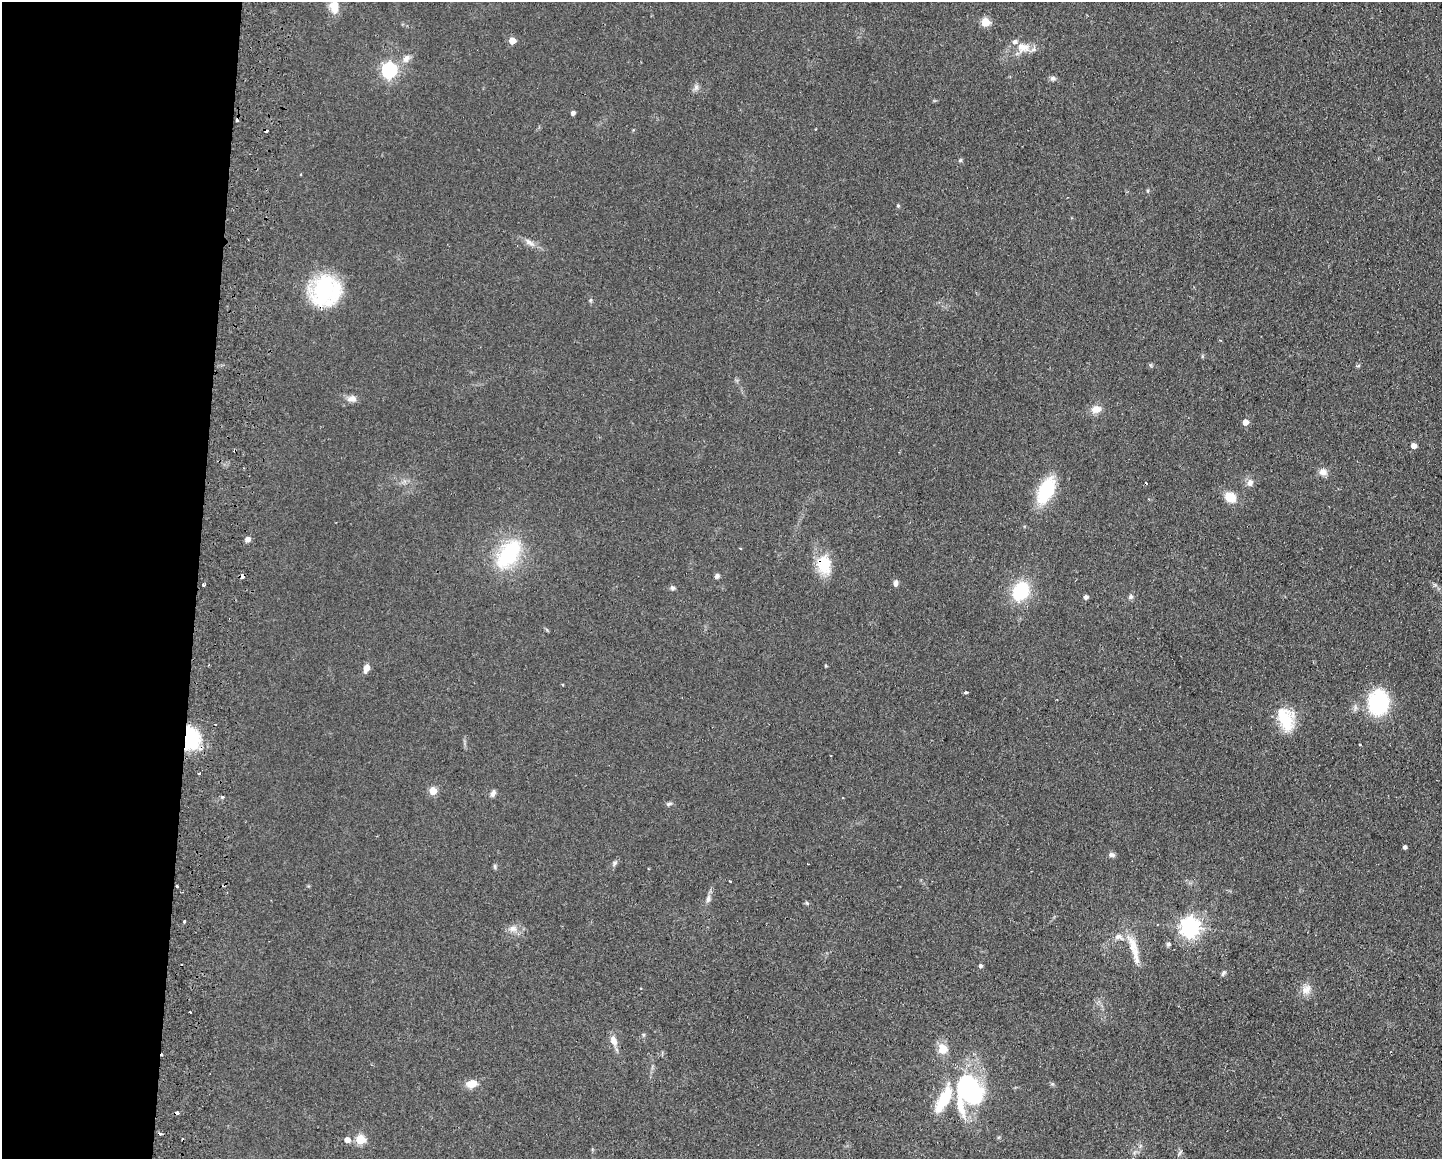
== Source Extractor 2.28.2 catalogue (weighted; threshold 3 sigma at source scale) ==
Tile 4 of 3 x 4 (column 1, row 2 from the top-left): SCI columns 169-1608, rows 2325-3481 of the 4768 x 4648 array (HDU 1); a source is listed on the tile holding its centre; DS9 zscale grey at full resolution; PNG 1444 x 1161 px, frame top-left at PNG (2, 2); no overlay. Shown black and unused: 14% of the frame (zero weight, under 2 of 3 exposures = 3% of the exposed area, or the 3 px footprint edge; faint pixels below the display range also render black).
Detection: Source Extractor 2.28.2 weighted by HDU 2 'WHT'; one run over the whole footprint, this tile lists its part. Background 0.0805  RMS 0.0096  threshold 0.0432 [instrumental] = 3 sigma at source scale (4.5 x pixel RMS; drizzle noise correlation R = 1.50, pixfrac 1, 0.05/0.05 arcsec/px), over >= 5 px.
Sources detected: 84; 10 cosmic-ray / hot-pixel residue — not listed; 4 inside a brighter listed object's ellipse — not listed separately; the other 70 listed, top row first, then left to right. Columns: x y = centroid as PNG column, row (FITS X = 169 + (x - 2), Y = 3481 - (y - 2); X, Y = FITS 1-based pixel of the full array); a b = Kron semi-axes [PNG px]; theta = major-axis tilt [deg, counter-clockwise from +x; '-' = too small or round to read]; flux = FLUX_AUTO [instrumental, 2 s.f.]
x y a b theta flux
334 6 15 9 -88 16
985 22 5 5 - 32
512 41 5 5 - 13
1023 47 21 13 -9 14
406 58 12 8 49 5.9
389 70 7 6 - 210
1053 78 8 6 -5 2.7
696 87 7 7 - 3
573 113 4 4 - 3.2
960 160 5 5 - 1.3
898 206 5 4 - 1.2
529 242 16 6 -33 5.3
323 289 28 19 75 100
591 300 6 4 70 1.2
1358 366 6 3 19 1.2
352 399 13 8 2 5.8
1096 409 13 10 15 8.2
1245 422 5 5 - 8.3
1414 445 4 4 - 7.2
1323 472 10 9 - 5.7
1250 483 10 8 74 4.7
1046 490 23 12 65 61
1230 497 11 8 -32 17
247 539 5 5 - 5.9
508 554 34 18 55 75
824 565 24 17 -76 27
717 576 6 5 - 2.6
242 577 4 4 - 6.8
895 583 8 5 83 3.2
203 585 3 3 - 4.4
672 588 6 5 - 2.4
1020 591 20 16 59 47
1086 597 5 4 - 3.1
1131 597 7 6 - 2.3
826 666 4 3 - 1.1
366 668 9 5 72 7.3
966 692 4 3 - 3.3
1378 702 23 18 83 78
1286 722 27 18 85 30
191 739 25 17 -87 46
199 773 3 3 - 2.1
433 791 5 5 - 24
493 793 9 5 64 3.1
223 797 3 3 - 3.1
669 804 8 5 14 2
1405 847 4 4 - 2.4
1111 855 9 6 -12 2.7
615 863 7 5 48 2
495 866 8 4 -82 1.5
730 881 3 2 - 1.1
177 886 3 3 - 2.4
708 899 10 5 75 3.4
807 903 6 4 -18 1.3
184 922 3 3 - 2.5
1190 927 7 7 - 480
513 929 11 9 -1 5.9
1119 937 11 8 -22 5.5
1168 944 5 5 - 1.8
1135 953 32 8 -80 15
980 966 5 4 - 2.2
1223 973 7 5 62 2.1
1306 989 15 11 43 8.1
190 1012 2 2 - 0.93
614 1041 15 8 -69 7.1
943 1049 12 11 - 12
471 1084 13 10 21 9.1
970 1090 36 26 -56 110
944 1099 36 12 61 35
347 1140 5 5 - 6.1
360 1140 5 5 - 45
Overlapping masked pixels (flux is a lower limit): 4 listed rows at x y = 824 565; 242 577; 191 739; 177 886
Isophote crosses this tile's border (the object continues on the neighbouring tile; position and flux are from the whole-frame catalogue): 1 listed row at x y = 334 6